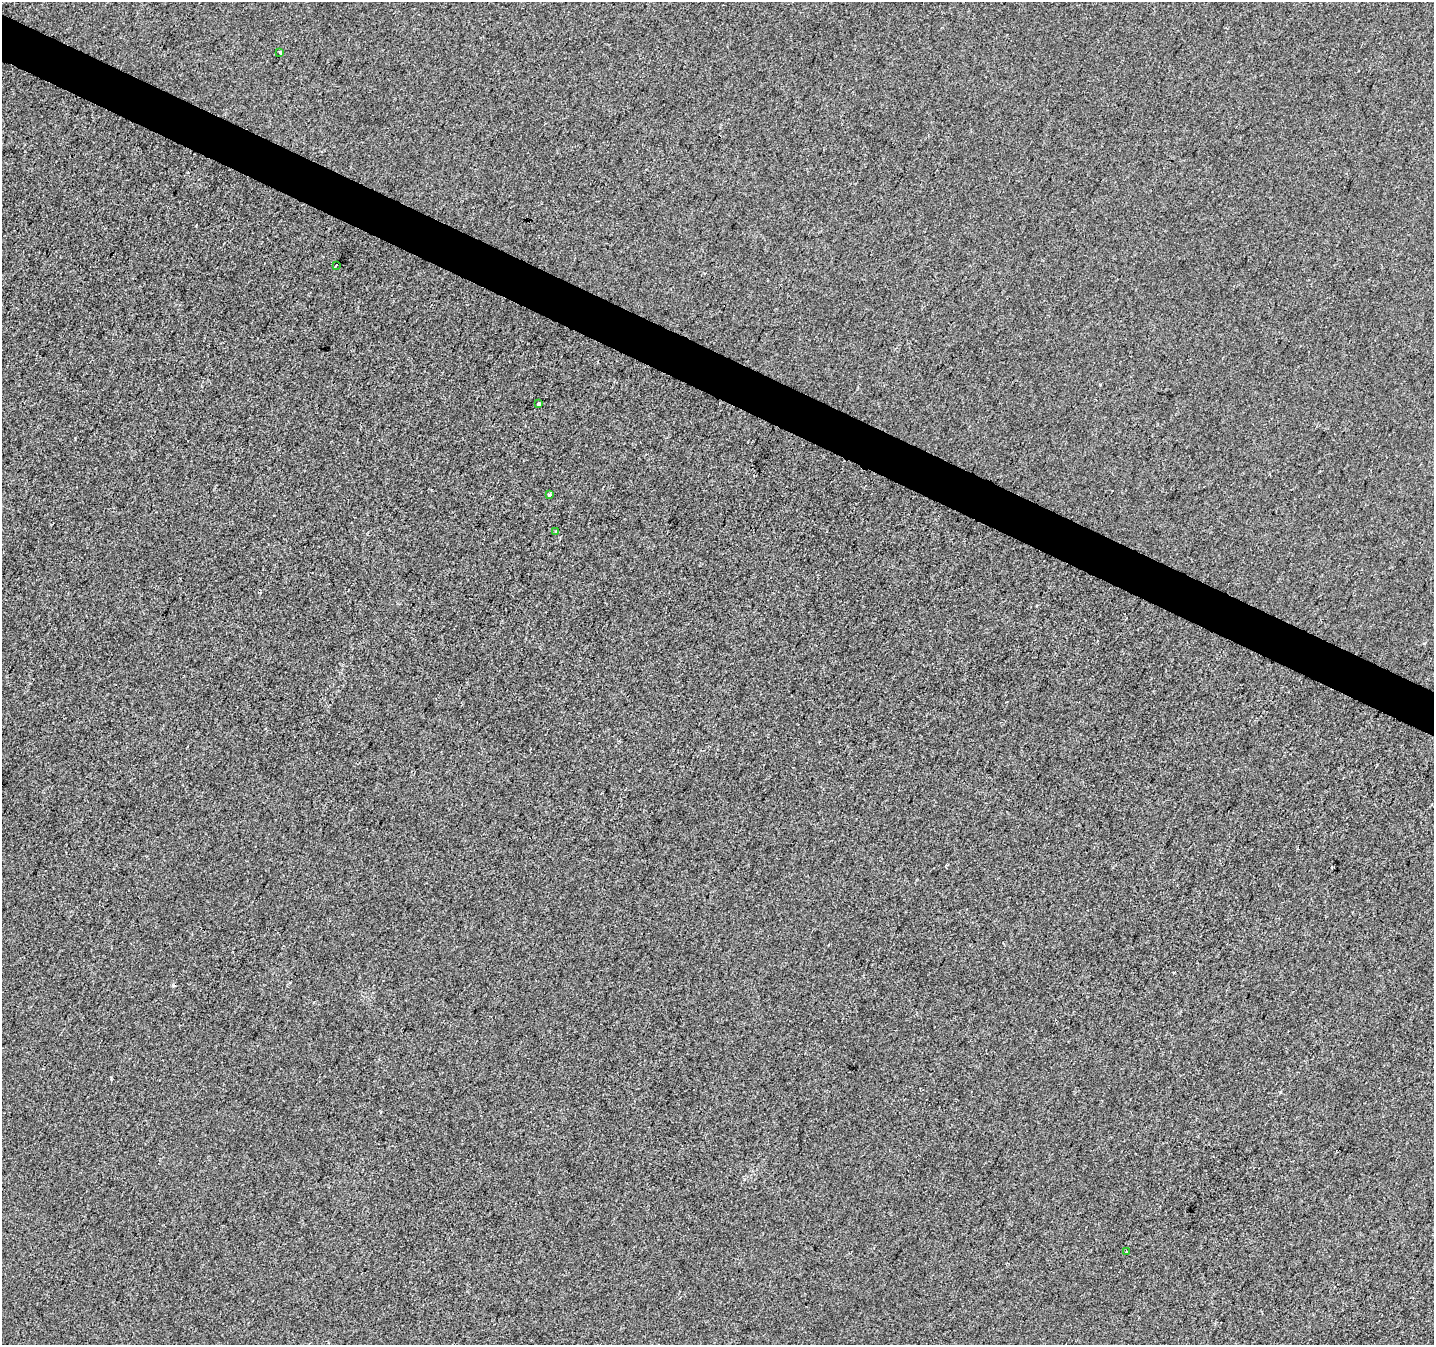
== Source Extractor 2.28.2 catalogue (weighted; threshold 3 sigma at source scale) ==
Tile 11 of 4 x 4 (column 3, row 3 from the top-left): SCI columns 2873-4304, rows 1611-2953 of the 5737 x 5840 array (HDU 1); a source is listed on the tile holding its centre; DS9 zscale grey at full resolution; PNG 1436 x 1347 px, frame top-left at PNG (2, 2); each listed source drawn as its Kron ellipse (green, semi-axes under 4 px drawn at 4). Shown black and unused: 3% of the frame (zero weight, under 2 of 3 exposures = <1% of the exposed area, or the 3 px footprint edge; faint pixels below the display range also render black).
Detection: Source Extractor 2.28.2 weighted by HDU 2 'WHT'; one run over the whole footprint, this tile lists its part. Background 2.04e-04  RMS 0.0056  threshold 0.0252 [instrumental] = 3 sigma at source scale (4.5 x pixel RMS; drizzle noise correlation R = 1.50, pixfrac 1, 0.0396/0.0396 arcsec/px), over >= 5 px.
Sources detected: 7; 1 cosmic-ray / hot-pixel residue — neither listed nor drawn; the other 6 listed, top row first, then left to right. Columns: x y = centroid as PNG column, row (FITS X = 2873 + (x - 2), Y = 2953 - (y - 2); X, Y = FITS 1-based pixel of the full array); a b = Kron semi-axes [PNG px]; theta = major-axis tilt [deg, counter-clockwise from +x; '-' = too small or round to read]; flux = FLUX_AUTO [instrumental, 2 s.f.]
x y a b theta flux
280 53 3 3 - 4.5
336 265 3 2 - 0.74
539 403 3 3 - 4.3
550 494 4 3 - 3
555 531 3 2 - 0.76
1126 1251 3 3 - 1.3